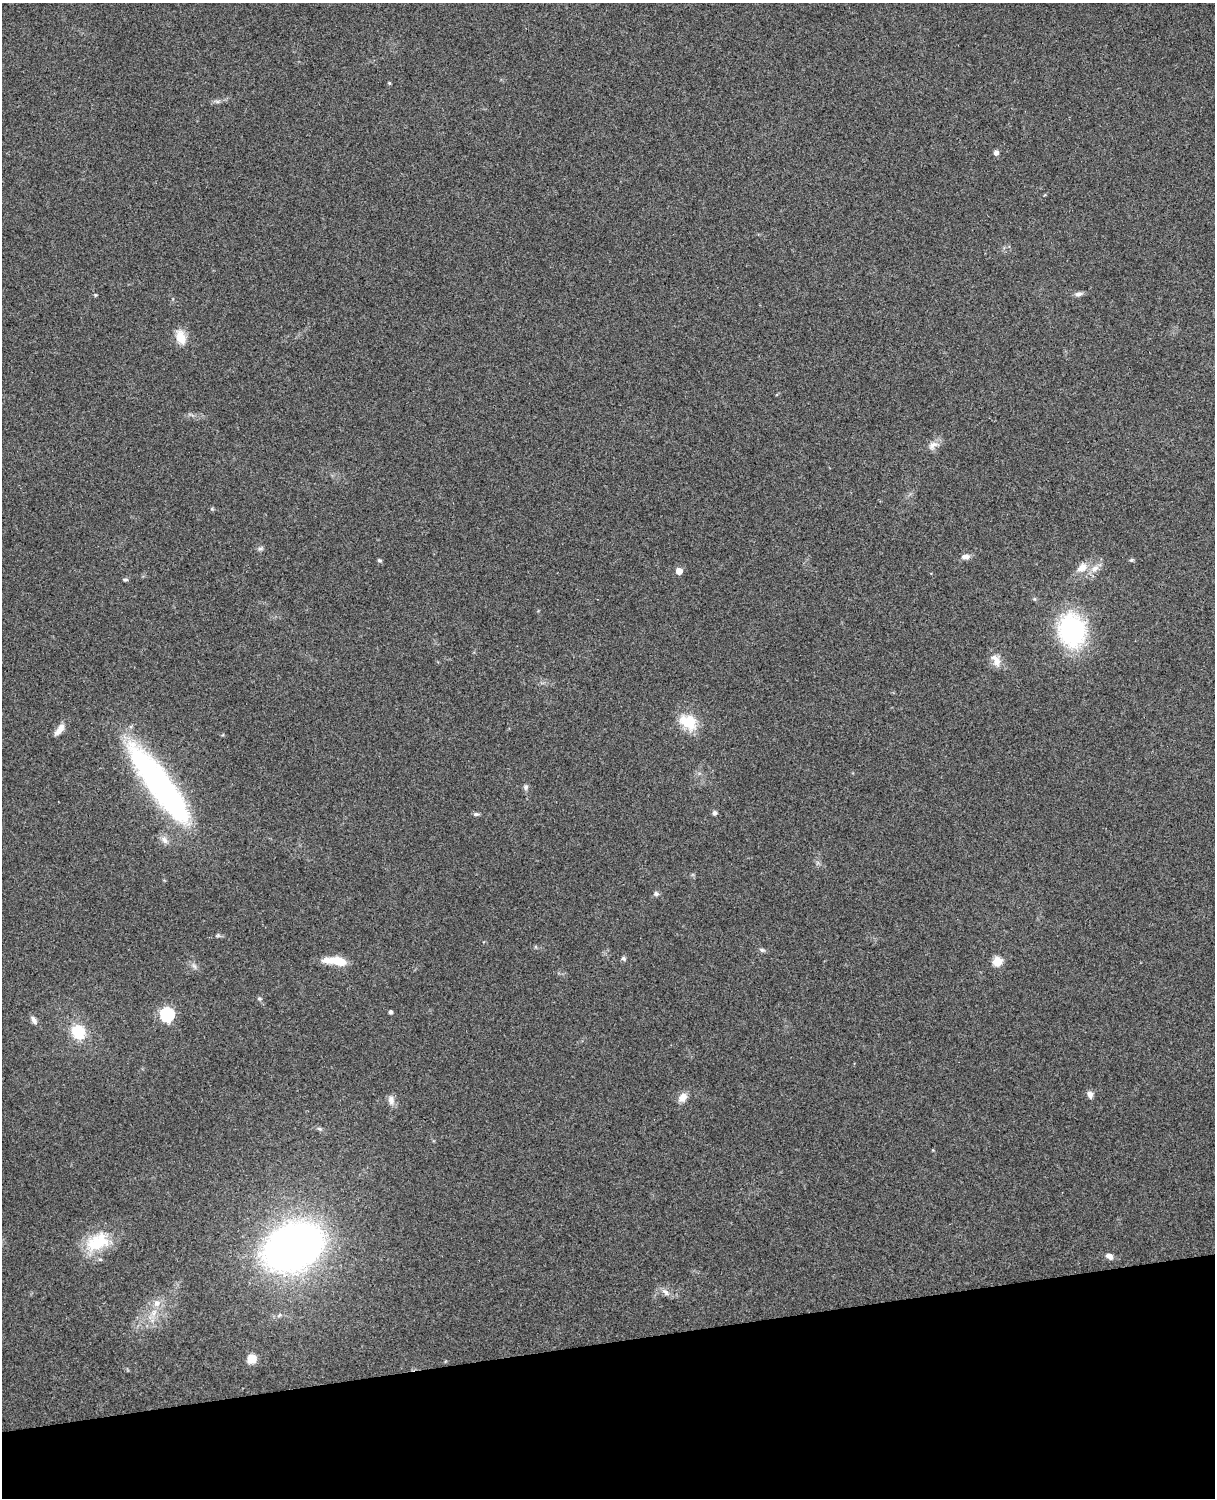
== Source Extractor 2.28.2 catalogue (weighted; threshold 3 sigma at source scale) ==
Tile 10 of 4 x 3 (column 2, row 3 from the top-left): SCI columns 1331-2543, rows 165-1660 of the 5089 x 4928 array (HDU 1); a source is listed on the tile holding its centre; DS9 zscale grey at full resolution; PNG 1217 x 1500 px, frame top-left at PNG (2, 3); no overlay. Shown black and unused: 10% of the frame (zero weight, under 3 of 4 exposures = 6% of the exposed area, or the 3 px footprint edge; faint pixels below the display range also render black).
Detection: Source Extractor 2.28.2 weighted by HDU 2 'WHT'; one run over the whole footprint, this tile lists its part. Background 0.261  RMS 0.0088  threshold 0.0397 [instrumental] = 3 sigma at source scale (4.5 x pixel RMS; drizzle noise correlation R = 1.50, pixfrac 1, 0.05/0.05 arcsec/px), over >= 5 px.
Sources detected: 45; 1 inside a brighter listed object's ellipse — not listed separately; the other 44 listed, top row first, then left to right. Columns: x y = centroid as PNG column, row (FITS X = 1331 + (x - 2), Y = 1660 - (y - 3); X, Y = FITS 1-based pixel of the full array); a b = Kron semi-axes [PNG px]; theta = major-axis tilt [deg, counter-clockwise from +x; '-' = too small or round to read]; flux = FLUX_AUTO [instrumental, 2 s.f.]
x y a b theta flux
389 83 4 4 - 0.93
217 101 7 4 -19 1.6
996 153 5 4 - 4.4
1078 294 9 6 14 3
95 295 4 4 - 0.9
181 337 19 11 -70 11
933 445 16 8 33 5.9
260 549 7 5 17 1.9
965 557 11 6 8 4.2
379 560 6 4 -27 1.3
1131 560 5 5 - 1.2
1082 567 17 10 31 8.8
679 571 5 5 - 11
125 579 7 3 0 1.4
1072 630 23 18 -81 150
996 660 17 9 -62 8.7
688 722 22 16 -33 23
59 730 18 7 52 6.2
160 785 98 23 -54 220
526 787 7 6 - 2.1
714 813 6 6 - 2
476 814 7 5 0 1.8
164 840 12 7 -64 4.3
656 894 7 6 - 2.2
762 950 7 5 -2 1.8
623 959 6 6 - 1.6
336 961 25 7 -6 21
997 962 5 5 - 41
194 966 8 5 -45 2.4
259 998 6 4 -1 1.1
390 1012 4 3 - 2.3
167 1014 6 6 - 140
34 1020 11 6 -62 3.4
78 1032 19 16 -61 24
1090 1094 9 7 -77 3.9
683 1097 12 8 52 6.8
391 1100 13 8 -84 4.7
319 1128 6 4 -19 1.5
97 1242 35 21 23 35
293 1247 37 26 25 660
1109 1256 9 6 -29 4.4
665 1292 12 6 -46 4
157 1303 9 8 - 5.6
252 1359 9 8 - 9.3